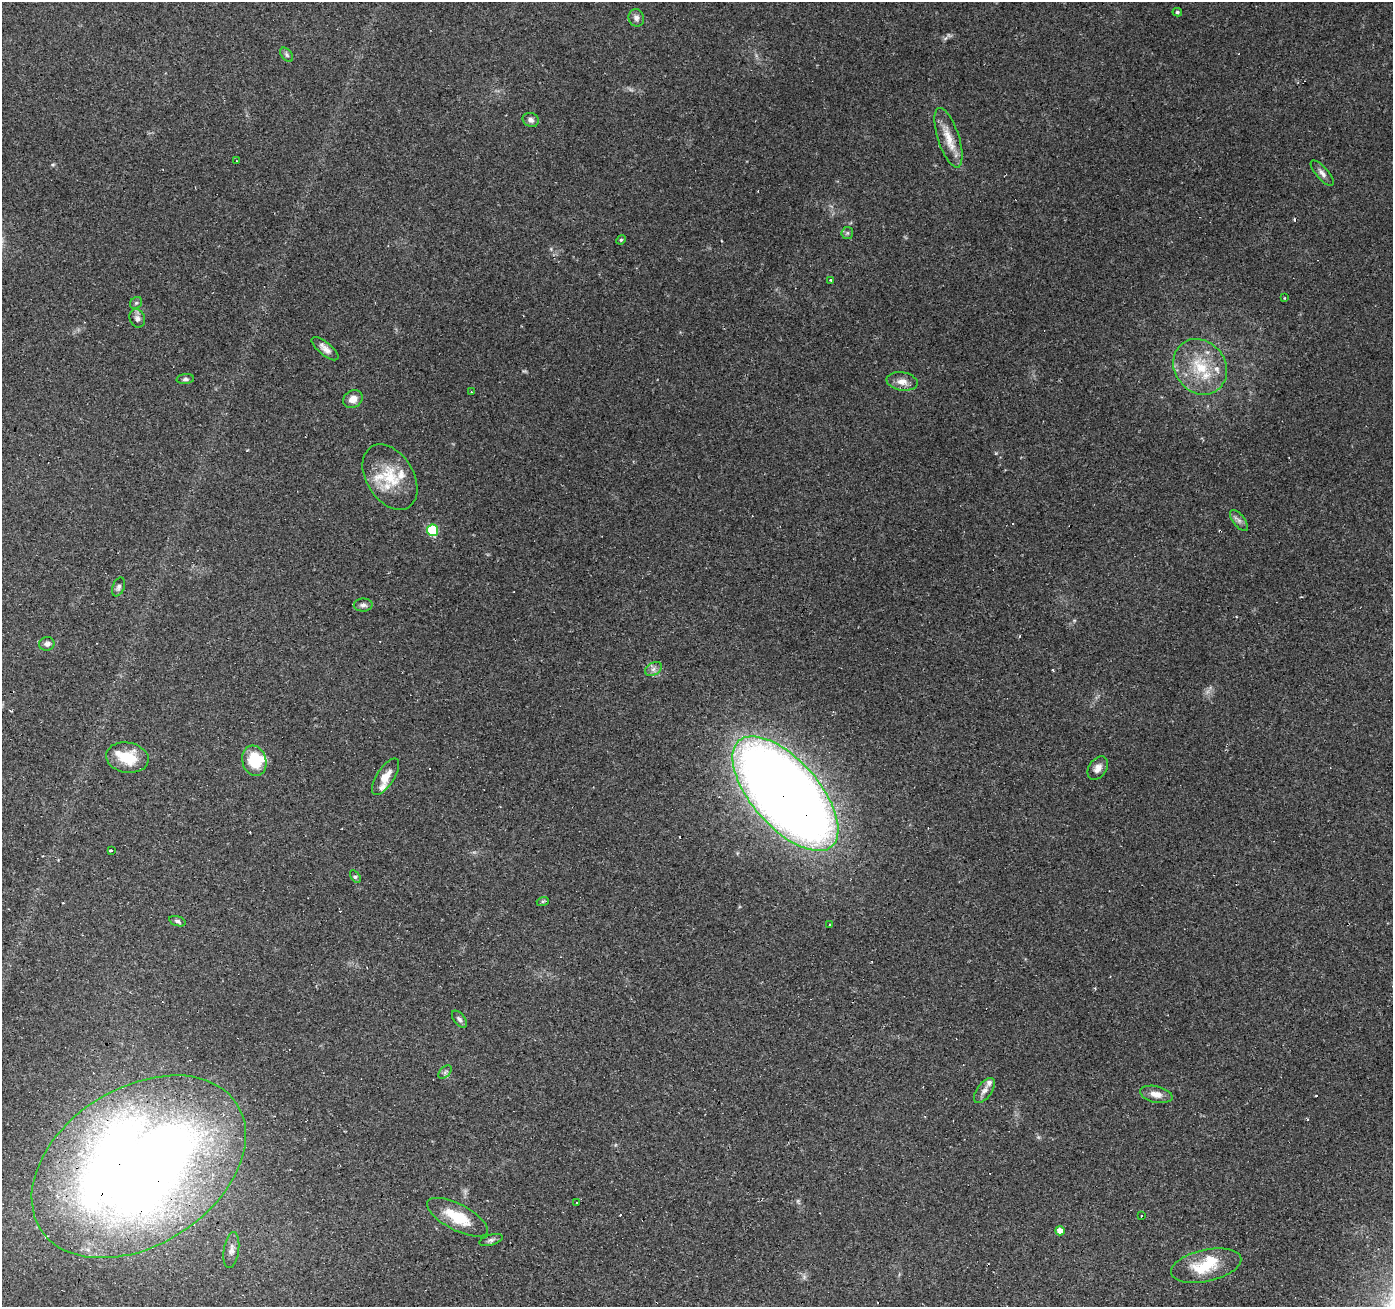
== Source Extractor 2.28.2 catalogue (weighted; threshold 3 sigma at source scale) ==
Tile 7 of 4 x 4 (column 3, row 2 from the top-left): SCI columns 2787-4177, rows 2882-4186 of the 5568 x 5698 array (HDU 1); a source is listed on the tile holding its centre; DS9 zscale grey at full resolution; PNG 1395 x 1309 px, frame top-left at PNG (2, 2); each listed source drawn as its Kron ellipse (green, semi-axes under 4 px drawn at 4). Shown black and unused: <1% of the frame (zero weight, under 2 of 3 exposures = <1% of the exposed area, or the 3 px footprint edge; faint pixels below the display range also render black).
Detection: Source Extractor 2.28.2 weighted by HDU 2 'WHT'; one run over the whole footprint, this tile lists its part. Background 0.27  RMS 0.0078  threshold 0.0351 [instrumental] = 3 sigma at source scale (4.5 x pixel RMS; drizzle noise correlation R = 1.50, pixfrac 1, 0.0396/0.0396 arcsec/px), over >= 5 px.
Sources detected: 70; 1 too faint to see at this stretch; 12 cosmic-ray / hot-pixel residue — neither listed nor drawn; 9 inside a brighter listed object's ellipse — not listed separately; the other 48 listed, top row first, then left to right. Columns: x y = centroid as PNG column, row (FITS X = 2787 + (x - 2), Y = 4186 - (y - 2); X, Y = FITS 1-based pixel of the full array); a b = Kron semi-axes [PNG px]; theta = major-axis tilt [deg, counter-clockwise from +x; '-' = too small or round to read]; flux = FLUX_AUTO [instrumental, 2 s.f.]
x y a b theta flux
1177 12 5 4 - 1.3
636 18 9 7 -74 3.6
287 55 8 5 -50 1.7
531 120 8 7 - 2.9
948 138 31 10 -72 14
236 161 3 2 - 0.48
1322 173 16 6 -48 3.8
847 233 6 5 - 1.6
621 240 5 4 - 1.1
831 280 3 3 - 1.8
1285 298 3 2 - 0.59
136 303 6 5 - 1.4
137 318 9 7 -67 3.5
325 349 16 6 -39 5
1200 367 29 25 -53 37
185 379 9 5 5 1.7
902 381 16 9 -10 7.1
471 392 3 2 - 1.1
353 399 10 8 32 6.4
390 477 35 23 -58 31
1239 520 12 6 -52 3.2
433 530 6 5 - 52
118 587 10 6 66 2.6
363 605 9 6 1 2.6
47 644 8 7 - 2.5
653 669 9 6 28 3.1
127 758 21 15 -10 25
254 761 15 12 -74 27
1098 768 13 8 56 5.3
386 777 21 9 57 9.4
785 794 70 33 -49 1400
111 850 4 3 - 5.3
355 876 7 4 -55 1.5
543 901 6 4 18 0.94
178 921 8 4 -18 2
830 925 3 2 - 1.5
459 1019 10 5 -53 2.3
445 1072 8 5 46 1.8
984 1090 14 7 54 4.5
1156 1094 16 8 -12 6.8
139 1167 117 79 33 1100
576 1202 3 2 - 0.55
1141 1216 3 2 - 1
457 1217 33 13 -27 28
1060 1231 5 4 - 5.9
491 1240 12 5 16 2.5
231 1250 18 7 82 4.5
1206 1266 36 16 12 29
Overlapping masked pixels (flux is a lower limit): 2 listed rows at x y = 785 794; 139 1167